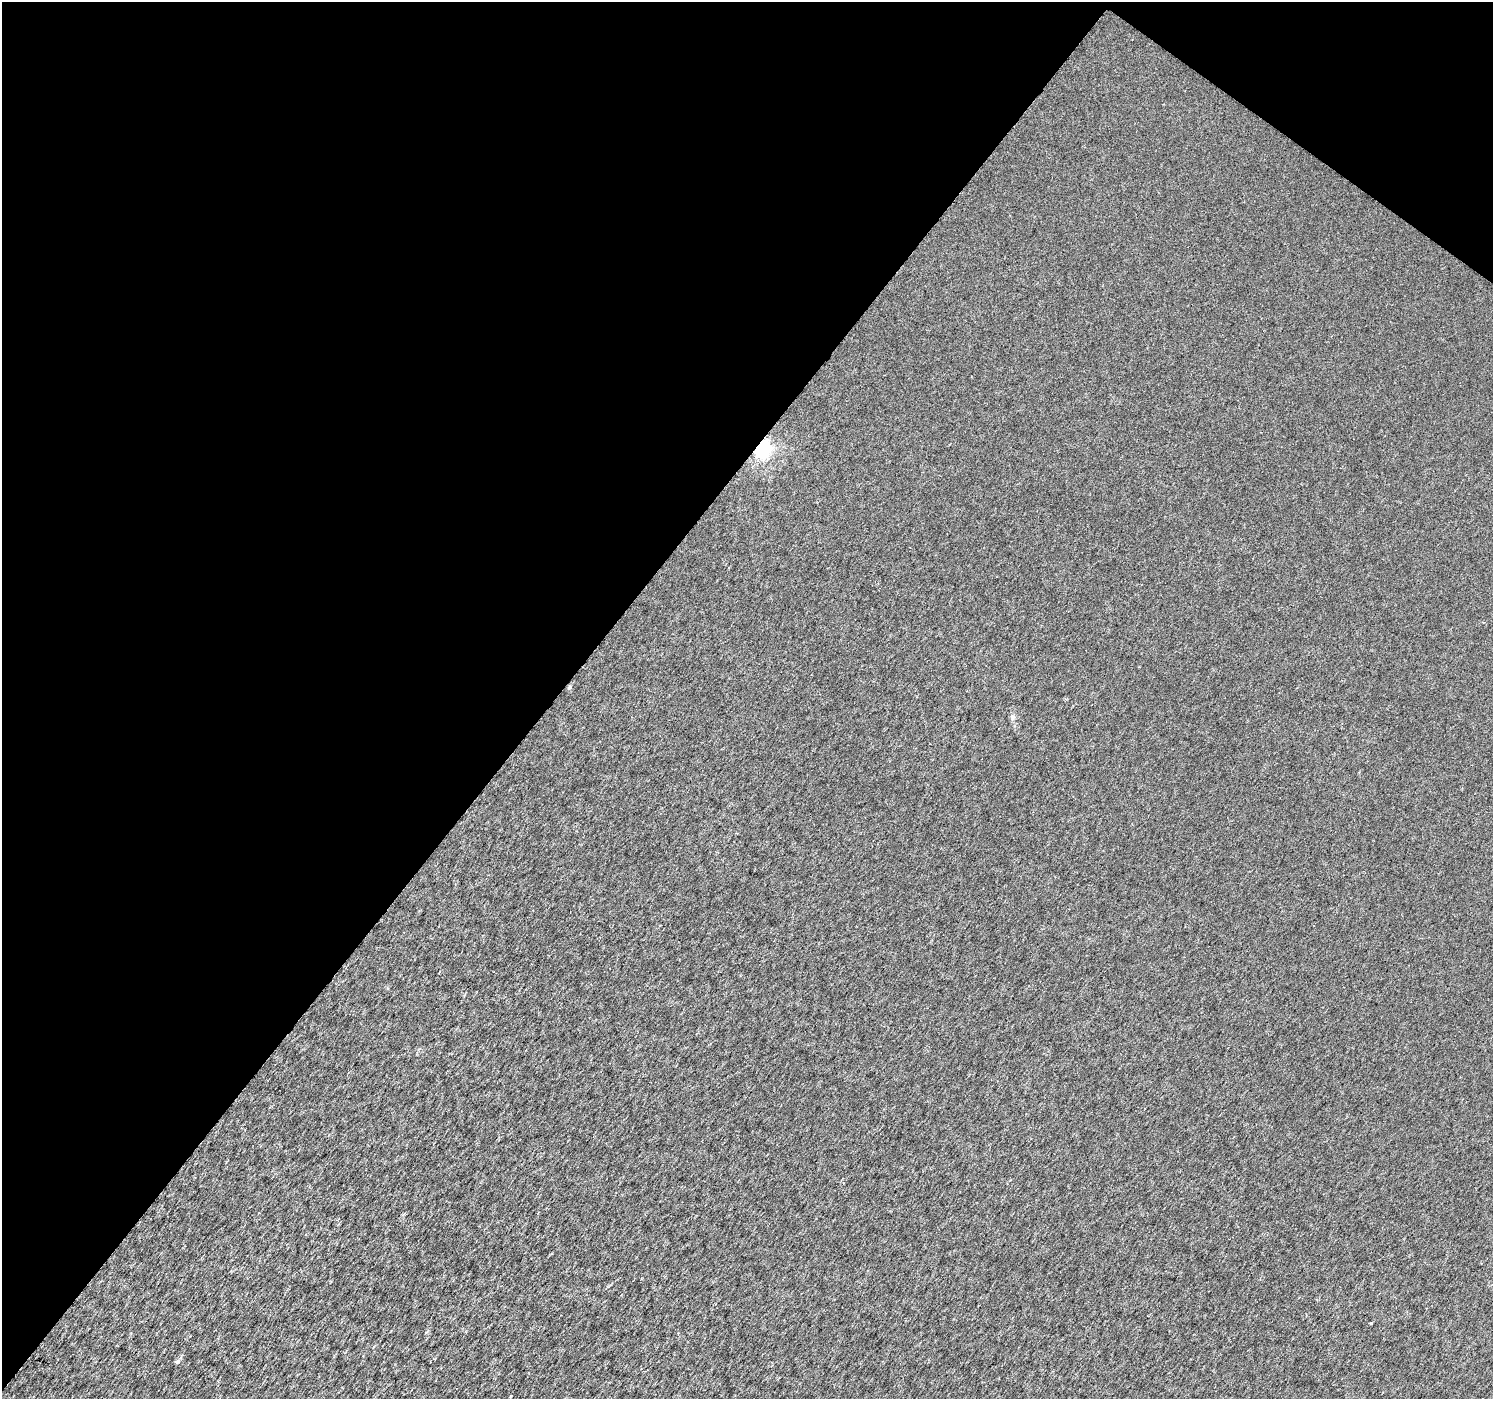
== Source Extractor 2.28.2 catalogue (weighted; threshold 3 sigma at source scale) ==
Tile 2 of 4 x 4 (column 2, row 1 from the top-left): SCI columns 1498-2988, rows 4435-5831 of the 5969 x 6009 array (HDU 1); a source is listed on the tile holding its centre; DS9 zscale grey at full resolution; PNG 1495 x 1401 px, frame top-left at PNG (2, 2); no overlay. Shown black and unused: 40% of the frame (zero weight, under 3 of 6 exposures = <1% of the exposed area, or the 3 px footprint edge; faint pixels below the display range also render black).
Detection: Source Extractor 2.28.2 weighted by HDU 2 'WHT'; one run over the whole footprint, this tile lists its part. Background 2.44e-04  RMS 0.0019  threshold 0.00763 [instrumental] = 3 sigma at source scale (4.09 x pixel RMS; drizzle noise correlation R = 1.36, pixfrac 0.8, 0.0396/0.0396 arcsec/px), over >= 5 px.
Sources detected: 4; all 4 listed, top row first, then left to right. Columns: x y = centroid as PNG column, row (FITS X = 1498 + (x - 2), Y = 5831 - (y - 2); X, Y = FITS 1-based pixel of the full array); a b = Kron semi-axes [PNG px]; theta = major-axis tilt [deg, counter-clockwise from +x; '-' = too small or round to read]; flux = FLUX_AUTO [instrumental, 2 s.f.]
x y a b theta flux
762 450 7 6 - 42
569 687 5 4 - 0.27
1371 1323 3 2 - 0.16
178 1361 6 5 - 0.39
Overlapping masked pixels (flux is a lower limit): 1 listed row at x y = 762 450